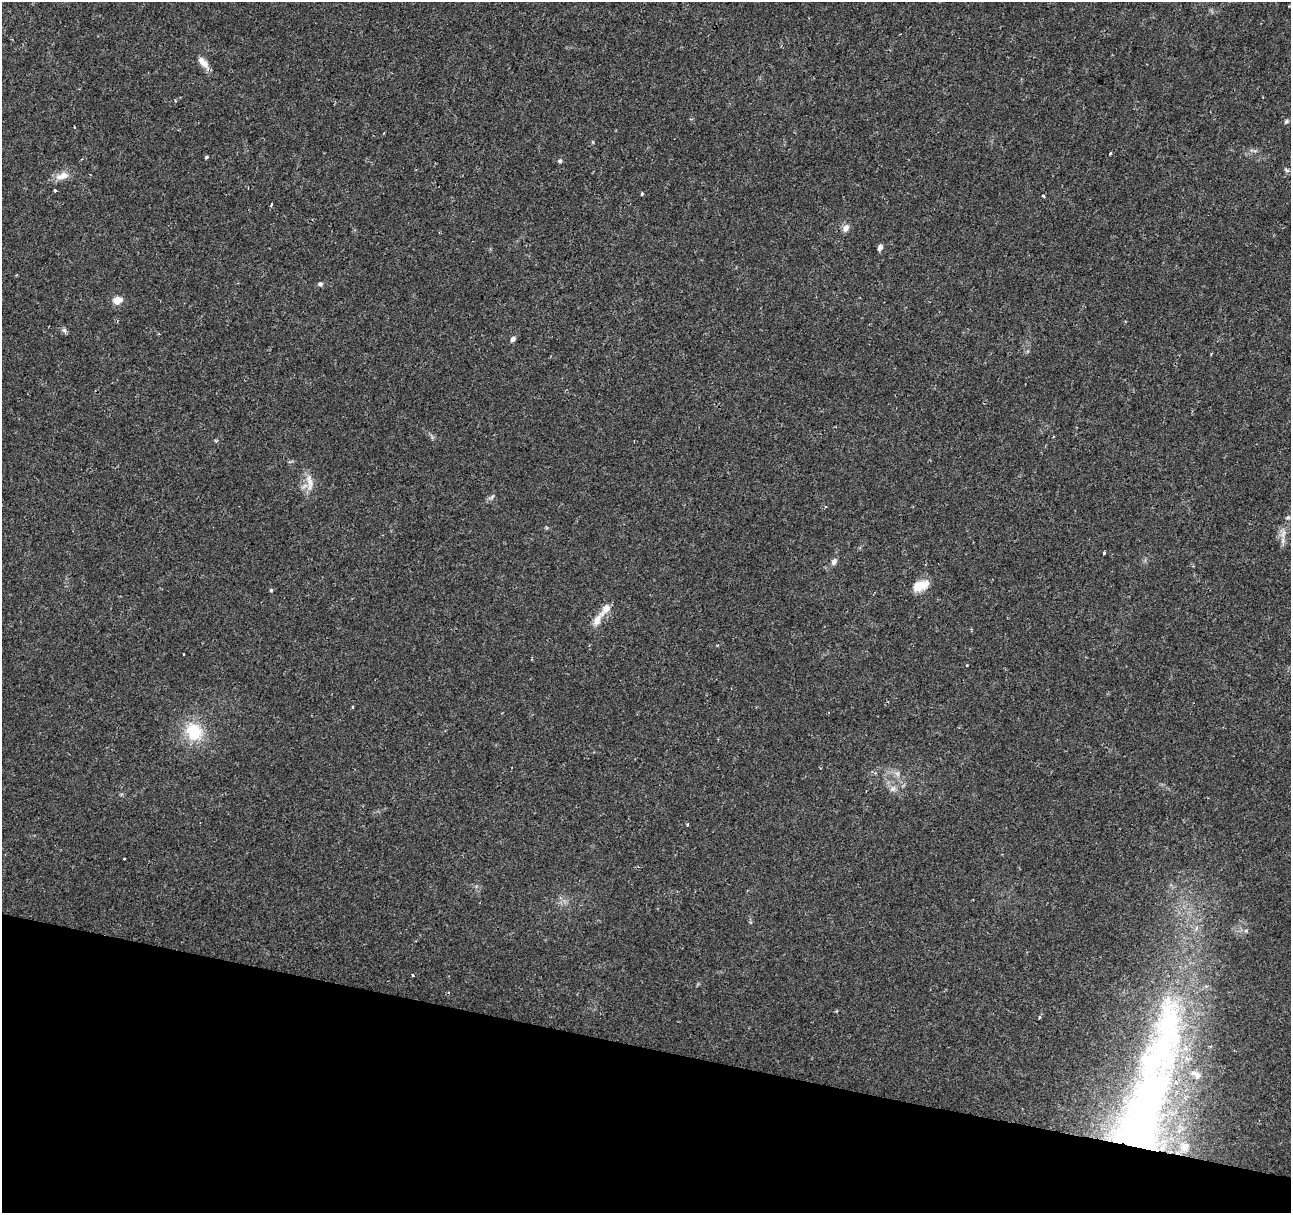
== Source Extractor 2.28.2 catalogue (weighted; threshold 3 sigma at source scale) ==
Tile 15 of 4 x 4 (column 3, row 4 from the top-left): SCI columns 2587-3875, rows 284-1494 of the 5165 x 5346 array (HDU 1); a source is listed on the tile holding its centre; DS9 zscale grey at full resolution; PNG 1293 x 1215 px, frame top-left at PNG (2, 2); no overlay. Shown black and unused: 14% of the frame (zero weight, under 2 of 3 exposures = <1% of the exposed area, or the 3 px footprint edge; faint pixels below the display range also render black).
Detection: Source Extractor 2.28.2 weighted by HDU 2 'WHT'; one run over the whole footprint, this tile lists its part. Background 0.0365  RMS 0.0038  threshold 0.017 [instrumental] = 3 sigma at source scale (4.5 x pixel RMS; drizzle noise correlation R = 1.50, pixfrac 1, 0.0396/0.0396 arcsec/px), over >= 5 px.
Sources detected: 41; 1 inside a brighter object's white glare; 1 cosmic-ray / hot-pixel residue — not listed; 3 inside a brighter listed object's ellipse — not listed separately; the other 36 listed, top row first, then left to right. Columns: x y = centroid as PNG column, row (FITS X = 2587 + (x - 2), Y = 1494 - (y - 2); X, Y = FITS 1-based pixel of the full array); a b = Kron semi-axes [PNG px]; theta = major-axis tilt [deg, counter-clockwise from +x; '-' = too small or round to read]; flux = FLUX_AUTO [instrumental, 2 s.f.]
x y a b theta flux
203 62 19 8 -49 3.3
1286 121 7 5 44 0.83
1110 154 3 3 - 0.52
206 157 4 3 - 1.1
560 161 6 5 - 0.62
1286 170 7 5 -23 0.71
62 176 19 9 16 3.9
55 190 3 3 - 1.3
642 194 4 3 - 0.49
1043 196 3 3 - 0.43
271 205 4 3 - 2.4
846 228 10 7 65 2
880 247 7 5 64 1.3
320 284 7 6 - 0.9
117 300 11 8 10 3.6
64 330 6 6 - 0.93
513 339 8 5 46 1.1
309 480 22 8 -76 4
492 497 9 4 42 0.84
1288 517 6 4 17 0.55
1283 534 16 8 84 3
1104 553 3 3 - 3.2
834 562 10 7 62 1.4
920 586 19 11 23 6
271 590 5 4 - 0.4
605 609 21 9 50 4.1
352 707 5 3 - 0.32
194 732 27 23 -51 14
897 774 8 5 -59 1.2
893 789 10 7 45 1.6
687 825 3 2 - 0.77
124 858 3 3 - 0.53
1246 931 6 4 -19 0.58
413 975 3 3 - 0.96
1163 1043 192 50 73 190
1185 1147 13 11 34 4